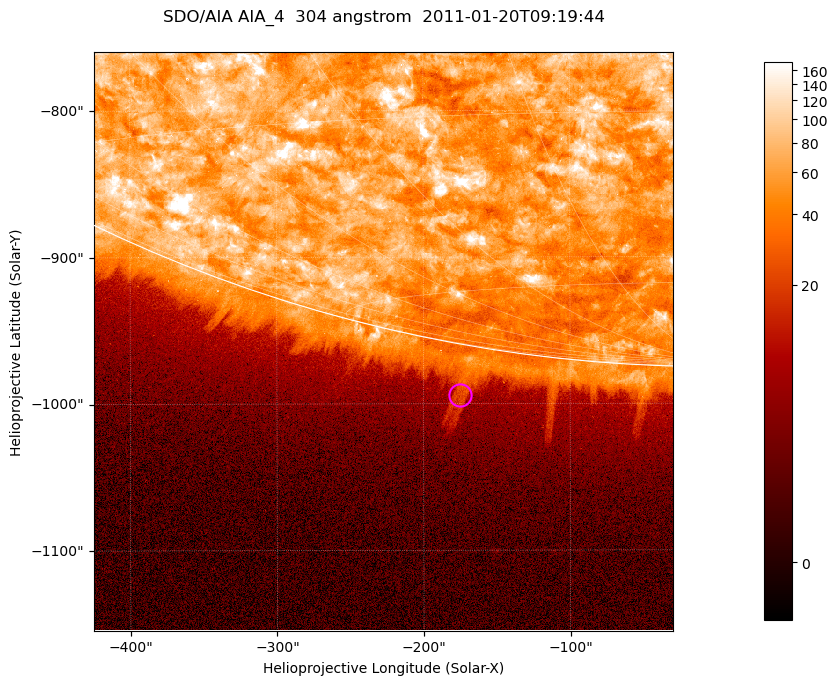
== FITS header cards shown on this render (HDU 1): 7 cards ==
TELESCOP= 'SDO/AIA '           / For AIA: SDO/AIA
INSTRUME= 'AIA_4   '           / For AIA: AIA_ATA1, AIA_ATA2, AIA_ATA3 or AIA_AT
WAVELNTH=                  304 / [angstrom] Wavelength
WAVEUNIT= 'angstrom'           / Wavelength unit: angstrom
DATE-OBS= '2011-01-20T09:19:44.123' / [ISO] Date when observation started; ISO 8
CTYPE1  = 'HPLN-TAN'           / CTYPE1; Typically HPLN
CTYPE2  = 'HPLT-TAN'           / CTYPE2; Typically HPLT

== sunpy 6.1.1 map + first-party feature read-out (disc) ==
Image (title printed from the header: SDO/AIA AIA_4  304 angstrom  2011-01-20T09:19:44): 658 x 658 px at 0.6 arcsec/px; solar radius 975 arcsec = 1625 px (partial field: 2.4% of the solar disc is inside the frame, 46% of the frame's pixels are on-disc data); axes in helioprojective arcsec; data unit not stated in the header (colour bar unlabelled)
Orientation: roll -0.132 deg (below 1 deg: not rotated)
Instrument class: DISC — disc imager (sunpy class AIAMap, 304 A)
Bright regions (active regions / flare kernels): reference = the on-disc median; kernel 5 px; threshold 5 sigma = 112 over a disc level ~61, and >= 1.15x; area >= 432 px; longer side >= 8 px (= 4.8 arcsec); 0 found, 0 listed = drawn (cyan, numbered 1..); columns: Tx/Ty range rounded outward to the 2 arcsec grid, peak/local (2 s.f.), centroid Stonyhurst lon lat
Off-limb structures (1.02-1.3 R_sun): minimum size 216 px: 7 found; the strongest spans PA ~170 deg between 1.02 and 1.06 R_sun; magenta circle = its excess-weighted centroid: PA ~170 deg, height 1.04 R_sun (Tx ~-176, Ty ~-994 arcsec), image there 2.3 x the reference